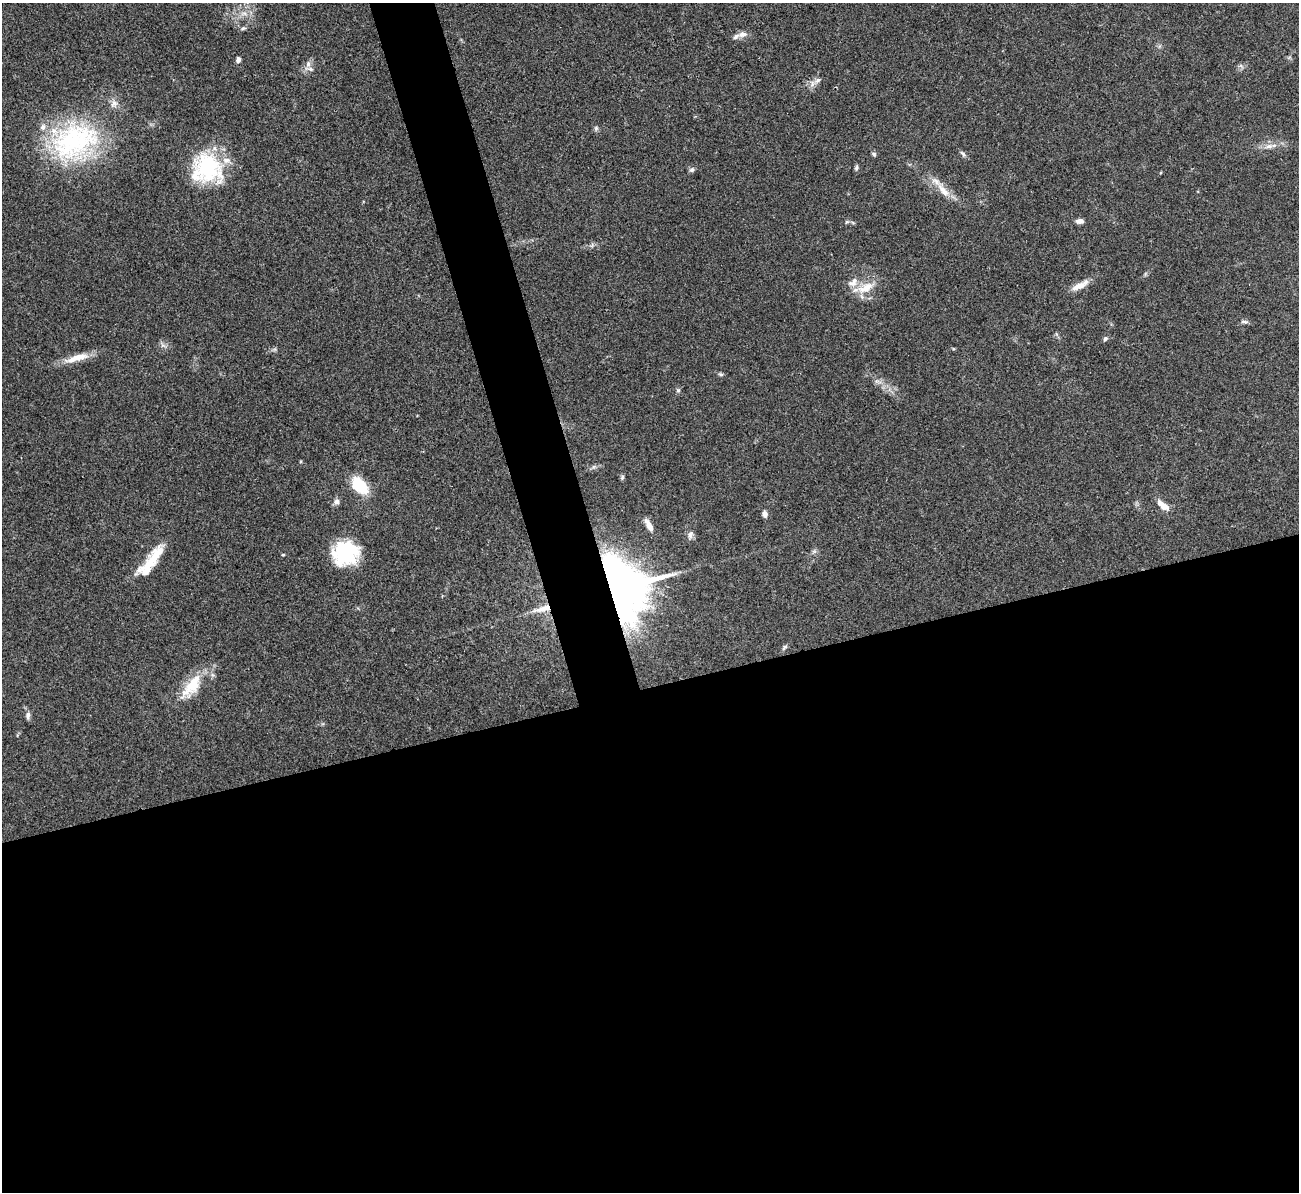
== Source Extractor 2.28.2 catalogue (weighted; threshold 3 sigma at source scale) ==
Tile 15 of 4 x 4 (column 3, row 4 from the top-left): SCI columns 2595-3891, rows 147-1336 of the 5190 x 5175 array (HDU 1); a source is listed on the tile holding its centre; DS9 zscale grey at full resolution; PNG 1301 x 1194 px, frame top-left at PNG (2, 3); no overlay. Shown black and unused: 45% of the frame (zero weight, under 3 of 4 exposures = <1% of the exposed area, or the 3 px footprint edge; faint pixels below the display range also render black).
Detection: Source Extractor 2.28.2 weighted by HDU 2 'WHT'; one run over the whole footprint, this tile lists its part. Background 0.0751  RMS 0.0058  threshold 0.026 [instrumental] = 3 sigma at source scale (4.5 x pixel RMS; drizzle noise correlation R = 1.50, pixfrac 1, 0.05/0.05 arcsec/px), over >= 5 px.
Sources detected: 46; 1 long thin detection or spike segment (spike, bleed or trail) — not listed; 7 inside a brighter listed object's ellipse — not listed separately; the other 38 listed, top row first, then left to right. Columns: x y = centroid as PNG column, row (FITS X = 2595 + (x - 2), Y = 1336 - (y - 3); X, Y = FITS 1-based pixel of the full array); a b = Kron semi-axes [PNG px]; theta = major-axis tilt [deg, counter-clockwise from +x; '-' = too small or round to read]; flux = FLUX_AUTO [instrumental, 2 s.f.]
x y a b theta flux
244 13 7 4 -18 1.5
243 28 8 5 29 1.1
742 34 12 7 10 3.4
238 60 6 5 - 1.9
308 64 8 6 76 2.1
818 80 9 6 39 2.3
596 128 6 6 - 1.1
74 141 69 46 25 90
1269 146 12 6 6 3.3
874 154 7 5 -54 1
963 154 10 5 -42 1.4
208 167 38 31 -54 46
856 168 7 4 61 1
692 170 7 6 - 1.5
943 190 26 9 -53 8.4
1080 221 9 5 3 2.6
847 222 6 5 - 0.96
1080 285 24 7 28 6.1
865 288 26 12 25 11
1244 322 10 4 4 1.3
1105 338 6 5 - 1.2
77 358 36 9 16 9.4
721 374 7 5 -20 0.95
678 390 6 5 - 0.96
622 477 7 4 71 0.92
359 485 17 10 -45 25
336 501 7 7 - 2.2
1163 505 16 7 -38 6.4
765 514 6 5 - 2.8
649 525 16 6 -61 4.5
690 535 11 6 75 2.3
345 553 25 22 18 44
283 555 4 3 - 0.61
151 561 45 12 53 19
621 587 47 37 -59 440
784 647 9 5 49 1.2
192 685 35 16 59 18
28 715 10 6 81 1.9
Overlapping masked pixels (flux is a lower limit): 1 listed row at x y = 621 587